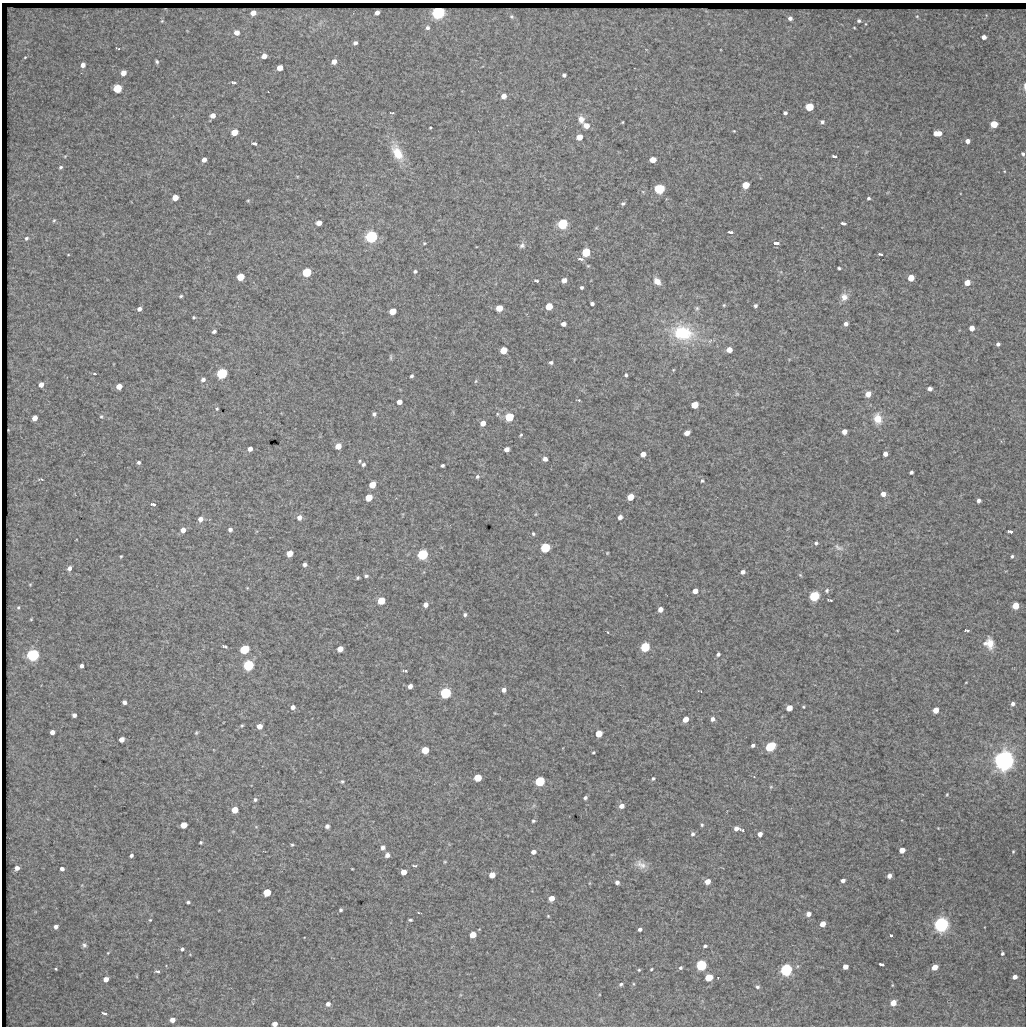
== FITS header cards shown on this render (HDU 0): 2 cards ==
NAXIS1  =                 1024 / length of data axis 1
NAXIS2  =                 1024 / length of data axis 2

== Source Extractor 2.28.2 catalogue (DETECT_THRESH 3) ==
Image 1024 x 1024 px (HDU 0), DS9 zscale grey, 1 PNG px = 1 image px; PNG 1028 x 1028 px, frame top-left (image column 1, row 1024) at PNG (2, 3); no overlay
Background 887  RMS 5.8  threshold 17.4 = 3 sigma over >= 5 px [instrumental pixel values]
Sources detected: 295; all 295 listed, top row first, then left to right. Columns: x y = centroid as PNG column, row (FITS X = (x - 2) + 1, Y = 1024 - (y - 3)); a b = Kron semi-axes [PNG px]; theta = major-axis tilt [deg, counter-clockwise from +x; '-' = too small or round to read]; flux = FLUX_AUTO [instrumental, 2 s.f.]
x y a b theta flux
253 13 5 4 - 3800
377 13 4 4 - 2400
438 13 5 5 - 150000
917 16 5 4 - 390
511 17 5 4 - 490
790 18 4 4 - 1200
162 21 4 4 - 350
859 21 4 4 - 730
427 28 6 6 - 1100
854 28 3 2 - 290
236 33 5 5 - 3100
984 37 4 4 - 2200
355 43 5 4 - 1200
118 48 5 2 - 410
264 56 5 4 - 2900
25 57 4 3 - 300
157 62 4 3 - 570
334 62 5 4 - 3300
83 65 4 4 - 2700
280 68 5 4 - 5400
123 73 4 4 - 4200
564 75 4 4 - 840
234 82 5 3 - 1100
1025 86 9 3 88 870
117 88 5 5 - 25000
504 96 5 5 - 2900
809 107 5 5 - 20000
392 113 4 2 - 460
785 113 4 3 - 960
213 116 5 4 - 2600
581 119 8 7 - 2600
623 122 4 2 - 300
822 122 4 4 - 880
994 124 5 4 - 14000
586 125 5 5 - 3500
430 128 3 2 - 350
734 131 3 3 - 300
234 132 5 4 - 9100
936 133 4 4 - 2700
939 133 4 4 - 3200
579 137 5 4 - 4700
967 141 4 4 - 2200
255 143 5 3 - 1100
397 153 20 10 -62 8400
1023 154 4 3 - 670
835 156 5 3 - 1100
204 160 4 4 - 2400
653 160 5 4 - 5700
61 167 4 3 - 600
746 185 5 5 - 9800
659 189 5 5 - 38000
175 198 5 4 - 5900
869 198 4 3 - 580
248 201 5 3 - 360
623 203 5 4 - 660
54 220 5 4 - 450
319 223 5 4 - 3700
844 223 5 3 - 1600
562 224 5 5 - 46000
731 232 5 3 - 1400
371 237 5 5 - 100000
26 238 6 5 - 640
424 243 5 3 - 410
776 243 5 3 - 5300
522 245 8 7 - 1200
586 252 5 5 - 20000
880 254 5 3 - 1400
581 259 8 4 -7 1200
839 268 3 3 - 500
415 271 4 4 - 630
307 272 5 5 - 29000
240 277 5 5 - 11000
911 278 5 4 - 6900
564 280 5 4 - 2400
536 281 4 3 - 660
657 281 9 6 -48 2800
967 282 4 4 - 4800
582 287 3 3 - 640
181 296 4 3 - 480
844 297 10 9 - 2500
592 304 4 3 - 960
724 305 4 4 - 390
549 306 5 5 - 10000
755 306 4 3 - 770
499 308 5 5 - 7000
697 308 6 5 - 690
139 309 4 4 - 1500
392 311 5 5 - 8000
193 317 3 3 - 440
563 324 4 4 - 1800
846 324 5 5 - 1400
972 328 4 4 - 3200
214 331 4 3 - 900
682 333 23 16 -15 21000
998 344 4 4 - 1000
503 350 5 5 - 8300
729 350 5 4 - 3200
391 357 9 3 86 520
551 362 4 4 - 770
673 370 5 3 - 340
94 373 3 3 - 560
222 374 5 5 - 57000
626 375 3 3 - 570
411 376 4 3 - 660
203 379 5 4 - 1200
476 381 6 3 70 410
41 385 4 4 - 2600
119 386 5 4 - 4400
930 389 4 4 - 1300
737 394 6 4 -18 530
868 394 5 5 - 3000
579 400 4 3 - 420
399 402 5 4 - 2300
695 405 5 5 - 7900
217 409 4 3 - 420
374 414 5 4 - 870
101 416 5 4 - 530
509 417 5 5 - 23000
35 418 5 4 - 3600
877 419 11 9 -78 4800
483 423 5 4 - 2700
8 430 3 2 - 260
844 431 4 4 - 2500
687 433 5 4 - 2200
521 435 3 2 - 410
338 446 5 5 - 4500
250 449 4 4 - 1800
507 449 5 4 - 1900
643 454 5 4 - 3000
885 454 4 4 - 2100
545 459 4 4 - 1400
360 461 4 4 - 460
139 462 4 4 - 740
363 464 5 4 - 720
442 465 4 3 - 650
911 472 4 3 - 830
477 477 5 5 - 690
41 479 9 3 -9 560
702 481 5 4 - 510
372 485 5 5 - 6100
883 494 5 4 - 2200
369 497 5 5 - 8100
630 497 5 5 - 6300
979 500 4 4 - 1200
153 504 5 3 - 2300
620 517 5 4 - 1500
299 518 5 5 - 1900
200 519 5 5 - 2100
230 529 4 4 - 1100
183 530 5 4 - 2700
1010 531 5 3 - 1900
533 534 5 4 - 490
816 543 4 4 - 640
838 547 13 6 -31 1500
545 548 5 5 - 37000
290 553 5 5 - 4100
607 553 3 3 - 330
423 554 5 5 - 50000
121 556 3 3 - 360
1012 556 3 3 - 550
304 564 4 4 - 1200
69 568 5 4 - 1500
743 572 5 4 - 1200
800 575 6 3 -45 400
366 576 5 4 - 630
358 578 3 3 - 480
30 584 5 3 - 340
827 590 6 5 - 700
695 591 5 4 - 2800
814 596 5 5 - 44000
830 600 5 2 - 710
381 601 5 5 - 12000
425 605 5 4 - 1900
1015 606 5 5 - 8100
18 607 5 4 - 510
660 609 5 4 - 2300
465 615 4 4 - 750
31 619 4 3 - 350
967 630 5 3 - 1200
608 632 3 2 - 350
989 643 12 10 -69 4500
225 646 5 3 - 1100
645 647 5 5 - 30000
244 649 5 5 - 29000
340 649 5 4 - 4000
718 654 4 4 - 770
33 655 5 5 - 98000
248 665 5 5 - 59000
81 666 4 4 - 1200
405 671 6 2 -12 720
966 682 3 2 - 220
410 686 4 4 - 1700
504 690 5 5 - 1500
445 693 5 5 - 62000
124 702 4 4 - 1500
1013 704 4 4 - 1200
293 707 5 5 - 1500
803 707 3 3 - 330
789 708 5 4 - 4800
936 710 5 4 - 4500
74 715 4 4 - 1400
686 719 5 4 - 4000
713 719 5 4 - 1300
242 726 5 4 - 480
259 726 5 5 - 3000
52 732 4 4 - 2100
196 732 5 4 - 500
599 734 5 5 - 7200
122 739 5 4 - 2700
753 745 4 3 - 800
770 747 7 5 34 28000
425 750 5 5 - 12000
593 752 4 3 - 380
1004 760 6 6 - 540000
754 776 3 2 - 210
478 778 5 5 - 11000
653 778 5 4 - 510
342 781 5 4 - 550
540 781 5 5 - 38000
771 787 5 3 - 390
947 795 4 3 - 380
585 798 4 4 - 790
255 800 6 5 - 740
622 806 5 5 - 1900
235 810 5 5 - 6500
533 821 4 4 - 610
184 825 5 4 - 6600
702 825 4 4 - 520
327 826 4 4 - 1200
736 828 6 4 -4 1900
938 828 2 2 - 230
743 830 3 3 - 300
693 834 5 5 - 880
760 834 4 4 - 1800
201 842 3 3 - 500
292 845 5 4 - 460
383 847 5 5 - 1400
902 850 5 4 - 4700
1013 851 3 3 - 360
533 852 5 4 - 1800
131 855 4 3 - 980
387 855 5 5 - 1700
445 862 5 3 - 330
641 865 16 10 -28 2900
415 866 5 3 - 750
17 868 4 4 - 2000
62 869 4 4 - 1500
352 869 3 2 - 280
403 872 5 4 - 3700
492 875 5 4 - 5000
889 876 4 4 - 2000
843 880 4 4 - 1300
708 881 5 4 - 3200
617 882 5 4 - 1300
267 892 5 5 - 14000
551 898 5 4 - 3700
188 902 4 3 - 690
341 910 4 4 - 620
809 914 5 4 - 2000
548 916 4 3 - 350
150 920 4 3 - 330
410 920 3 3 - 510
823 924 5 4 - 4400
941 924 5 5 - 250000
56 927 4 4 - 1600
640 929 4 4 - 1000
473 935 5 4 - 6500
891 935 4 3 - 1100
84 945 6 6 - 910
705 946 4 3 - 730
182 949 3 3 - 690
108 953 4 4 - 330
1002 953 3 3 - 650
882 964 5 3 - 1400
701 965 5 5 - 57000
845 967 4 4 - 3200
935 967 5 4 - 4600
680 968 5 4 - 650
56 969 3 2 - 330
651 969 3 2 - 410
639 970 4 4 - 410
786 970 5 5 - 110000
158 971 5 3 - 710
1015 977 4 4 - 2200
709 978 5 4 - 15000
718 978 2 2 - 280
106 979 4 4 - 2900
621 984 5 4 - 690
892 985 4 3 - 300
757 987 5 5 - 760
893 1003 5 4 - 6200
328 1004 5 4 - 1600
104 1013 7 4 -15 860
172 1020 4 4 - 3100
275 1024 4 4 - 2800
At the frame edge (FLAGS 8, measured only in part): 2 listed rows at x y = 1025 86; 275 1024